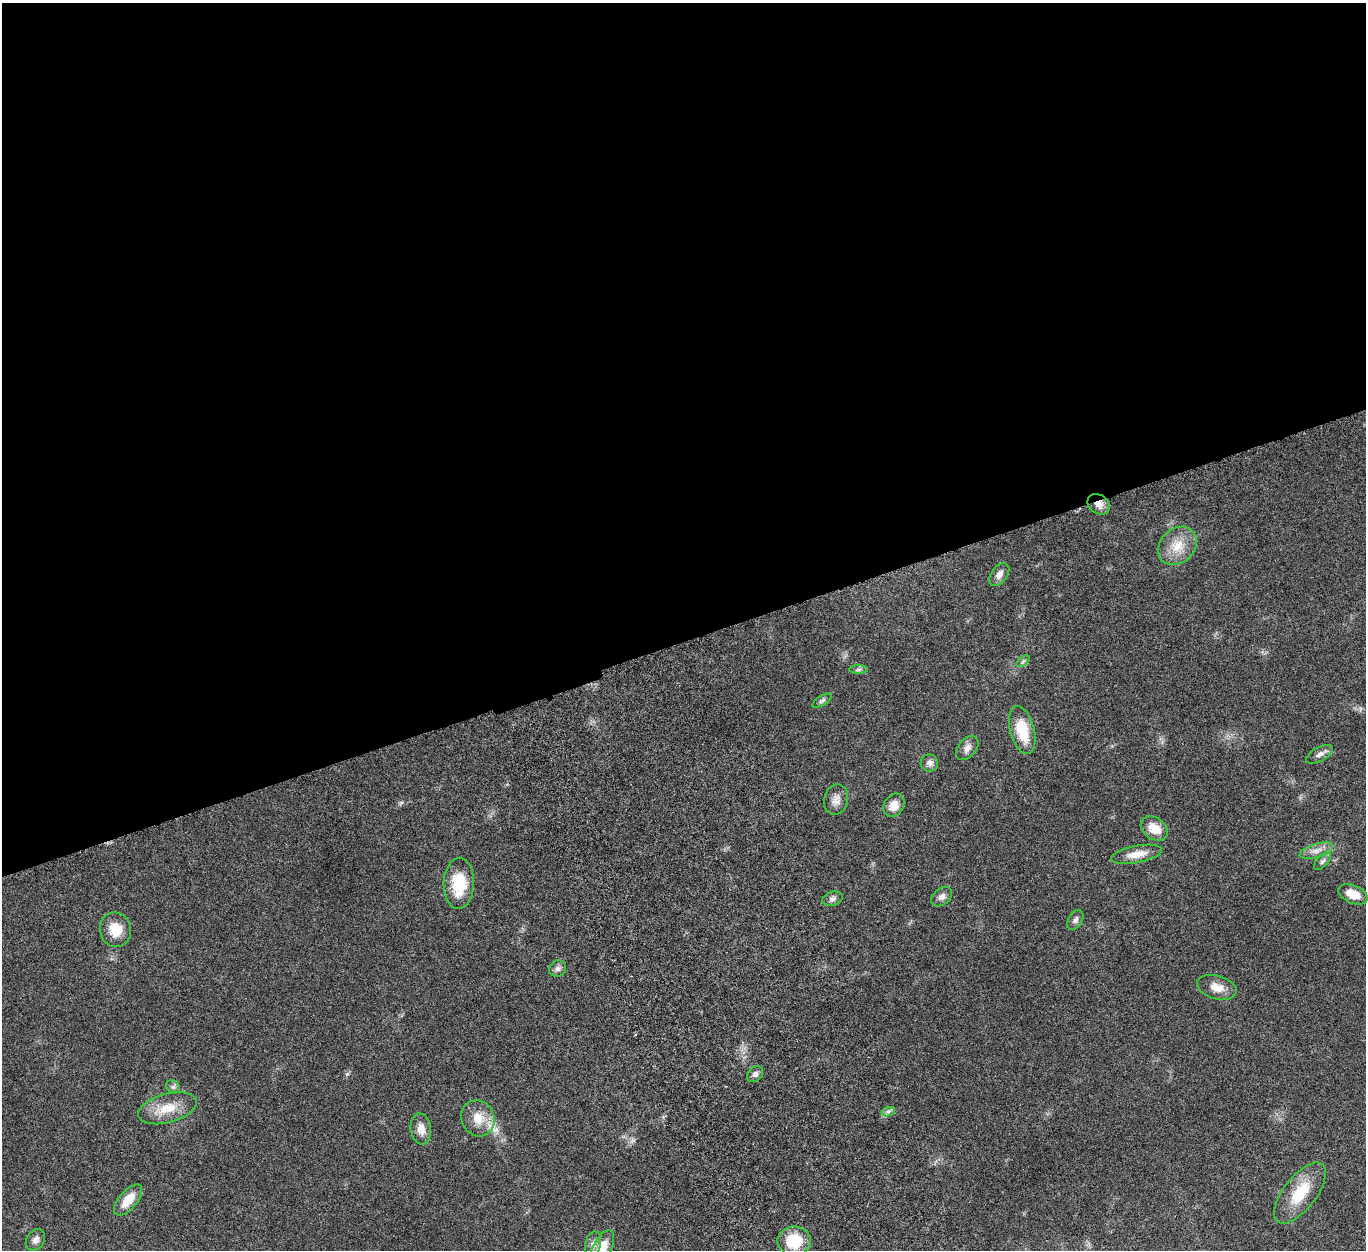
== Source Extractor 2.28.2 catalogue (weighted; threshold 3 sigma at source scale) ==
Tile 2 of 4 x 4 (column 2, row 1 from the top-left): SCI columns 1475-2838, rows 4078-5325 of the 5676 x 5537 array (HDU 1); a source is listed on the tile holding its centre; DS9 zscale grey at full resolution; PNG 1368 x 1252 px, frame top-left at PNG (2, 3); each listed source drawn as its Kron ellipse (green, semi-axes under 4 px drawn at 4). Shown black and unused: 51% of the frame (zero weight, under 5 of 10 exposures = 6% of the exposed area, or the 3 px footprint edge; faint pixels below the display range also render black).
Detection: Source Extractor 2.28.2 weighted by HDU 2 'WHT'; one run over the whole footprint, this tile lists its part. Background 0.0277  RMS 0.0018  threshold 0.00725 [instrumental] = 3 sigma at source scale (4.09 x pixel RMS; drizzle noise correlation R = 1.36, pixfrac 0.8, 0.05/0.05 arcsec/px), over >= 5 px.
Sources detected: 37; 1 inside a brighter listed object's ellipse — not listed separately; the other 36 listed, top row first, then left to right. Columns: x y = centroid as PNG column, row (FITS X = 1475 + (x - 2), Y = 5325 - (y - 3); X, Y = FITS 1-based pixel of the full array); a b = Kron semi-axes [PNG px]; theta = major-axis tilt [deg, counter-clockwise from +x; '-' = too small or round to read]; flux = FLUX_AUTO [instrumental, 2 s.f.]
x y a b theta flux
1099 504 12 9 -35 1.2
1177 546 21 17 43 3.6
999 574 13 8 52 0.86
1023 661 8 4 37 0.29
858 670 9 4 1 0.36
822 700 11 4 32 0.39
1022 730 25 12 -75 5
967 748 14 9 51 0.93
1320 754 15 7 29 0.84
929 763 8 8 - 0.8
836 800 15 12 78 1.3
894 805 12 9 58 1.9
1154 828 15 10 -37 2.6
1316 851 17 7 17 1.2
1136 854 26 8 11 2.2
1323 861 11 5 48 0.46
459 883 25 15 88 5.8
1353 894 15 9 -23 2.2
942 897 12 8 38 0.83
832 899 10 7 15 0.61
1075 920 11 7 60 0.56
115 930 17 15 -78 2.9
558 969 9 8 - 0.59
1217 987 20 11 -16 1.9
755 1074 9 6 45 0.58
173 1087 7 6 - 0.43
167 1108 30 14 15 3.7
888 1112 7 4 20 0.4
478 1118 18 16 -64 2.9
421 1129 15 10 -83 1.6
1300 1193 36 16 52 6.1
128 1200 19 9 49 2.7
35 1240 12 8 56 0.8
794 1241 17 14 1 6.1
593 1244 13 7 77 0.82
602 1248 19 9 64 2.8
Overlapping masked pixels (flux is a lower limit): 1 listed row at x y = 1099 504
Isophote crosses this tile's border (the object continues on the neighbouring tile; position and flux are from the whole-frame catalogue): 1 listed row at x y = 602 1248